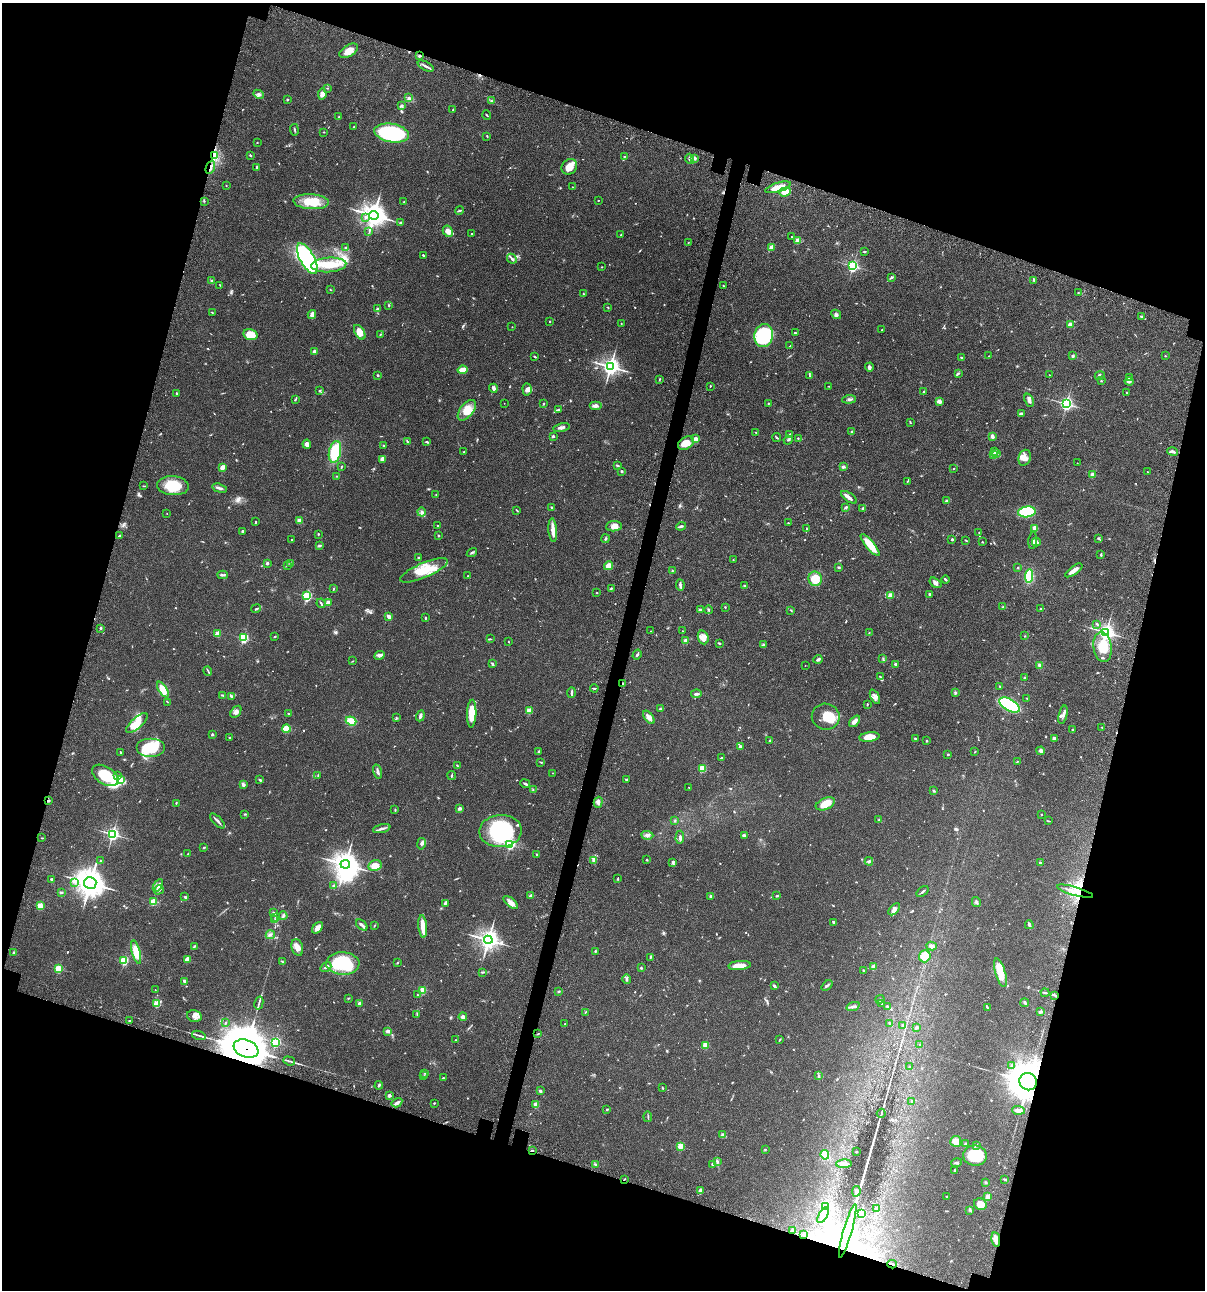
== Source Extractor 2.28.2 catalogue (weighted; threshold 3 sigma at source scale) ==
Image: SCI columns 234-5045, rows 120-5271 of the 5403 x 5389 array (HDU 1 of 3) = the unmasked area's bounding box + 8 px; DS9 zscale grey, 4 x 4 block average (1 PNG px = mean of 4 x 4 image px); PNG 1207 x 1292 px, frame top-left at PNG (2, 3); each listed source drawn as its Kron ellipse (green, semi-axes under 4 px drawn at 4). Shown black and unused: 35% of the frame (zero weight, under 3 of 4 exposures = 9% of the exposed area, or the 3 px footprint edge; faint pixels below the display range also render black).
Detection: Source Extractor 2.28.2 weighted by HDU 2 'WHT'. Background 0.0471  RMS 0.0055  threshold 0.0247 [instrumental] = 3 sigma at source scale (4.5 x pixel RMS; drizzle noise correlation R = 1.50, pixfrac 1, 0.05/0.05 arcsec/px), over >= 5 px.
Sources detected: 783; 3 too faint to see at this stretch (4 x 4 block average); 10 inside a brighter object's white glare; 5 cosmic-ray / hot-pixel residue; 2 long thin detections or spike segments (spike, bleed or trail) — neither listed nor drawn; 18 coinciding with a brighter row at this scale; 33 inside a brighter listed object's ellipse — not listed separately; of the other 712, all 500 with FLUX_AUTO >= 1.5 (the completeness limit of this list) listed and drawn (212 fainter detections not listed), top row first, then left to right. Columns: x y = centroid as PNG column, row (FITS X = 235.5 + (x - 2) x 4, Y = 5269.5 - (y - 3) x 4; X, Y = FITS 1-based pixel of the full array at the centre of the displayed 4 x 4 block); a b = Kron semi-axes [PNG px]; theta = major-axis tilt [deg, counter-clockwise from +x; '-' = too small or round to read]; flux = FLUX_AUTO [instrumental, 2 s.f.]
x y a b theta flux
349 51 10 5 32 28
420 56 3 2 - 5.7
426 66 9 2 -27 9.1
328 88 3 2 - 2
258 94 5 3 - 7.7
322 94 5 4 - 14
409 98 3 2 - 11
287 99 2 2 - 11
491 100 2 2 - 2.1
402 106 4 3 - 5.3
453 109 2 2 - 3.8
487 115 4 2 - 2.2
339 117 3 2 - 2
354 126 2 2 - 3.1
294 130 6 2 -82 3.2
324 132 2 2 - 1.7
392 133 17 9 -11 310
487 136 2 2 - 2.7
257 142 2 2 - 1.9
250 155 2 2 - 3.8
215 156 2 2 - 2.1
624 157 3 2 - 1.7
694 158 4 4 - 8.2
690 159 5 3 - 7.7
210 167 7 2 69 8.7
257 167 3 2 - 4.4
569 167 8 7 - 35
226 185 2 2 - 2.9
572 187 2 2 - 2.2
778 187 13 4 17 44
785 192 6 4 19 32
598 200 2 2 - 1.9
204 201 2 2 - 2.1
311 202 18 7 -3 72
404 202 2 2 - 1.5
459 210 4 2 - 3.8
374 215 5 4 - 3000
365 217 3 2 - 3.4
401 223 2 2 - 18
448 231 6 5 - 22
369 232 3 2 - 2.3
471 234 2 2 - 4.9
621 235 2 2 - 4.9
792 237 2 2 - 2.1
797 241 2 2 - 72
688 243 3 2 - 1.8
771 247 3 2 - 15
345 248 2 2 - 3.1
865 251 3 2 - 2.8
423 256 2 2 - 2.5
307 259 17 7 -61 560
512 259 5 2 - 8.1
329 265 17 7 4 81
853 266 2 2 - 610
602 267 2 2 - 3.7
891 277 4 2 - 4.6
1034 280 4 2 - 4
212 281 4 2 - 4.2
220 285 2 2 - 1.6
723 286 2 2 - 3.1
330 289 2 2 - 1.6
1078 293 2 2 - 2.3
583 294 3 2 - 2.2
389 305 3 2 - 2.6
608 307 3 2 - 2.5
377 309 3 2 - 3.5
212 313 2 2 - 1.6
312 314 4 3 - 14
836 314 5 4 - 8.1
1141 316 2 2 - 3.7
549 321 2 2 - 5.6
621 324 2 2 - 2.4
1071 324 3 2 - 19
512 327 2 2 - 1.5
882 330 2 2 - 4.1
360 332 8 4 -58 31
795 333 2 2 - 2.8
380 334 3 2 - 2.3
250 335 7 5 -14 53
764 336 11 9 78 220
790 346 2 2 - 2.4
315 352 3 3 - 11
989 356 2 2 - 3.7
1073 356 3 2 - 3.4
1165 356 2 2 - 2.4
535 357 3 2 - 3.2
962 358 3 2 - 4.9
610 367 3 3 - 1400
869 367 4 3 - 11
463 370 5 3 - 42
958 374 3 2 - 3.5
378 375 3 2 - 3.1
809 375 3 2 - 2.6
1049 375 2 2 - 2
1100 376 5 3 - 4.8
1130 378 3 2 - 2.4
659 379 3 2 - 2.4
1101 381 2 2 - 1.7
1129 381 4 3 - 8.6
710 386 2 2 - 4.7
828 386 2 2 - 1.5
493 388 4 3 - 8.4
527 389 6 4 -86 12
319 391 3 2 - 3.1
924 391 2 2 - 2.8
176 393 2 2 - 2.4
1126 393 2 2 - 2.4
849 399 7 2 4 6.2
295 400 3 2 - 2.9
1029 400 7 2 -70 14
939 401 4 3 - 6.2
504 403 2 2 - 1.5
768 403 2 2 - 2.2
543 404 2 2 - 2.2
1066 404 2 2 - 800
595 406 6 3 0 11
467 410 12 6 51 48
558 410 3 2 - 6.7
1022 413 3 2 - 5.2
910 422 3 2 - 2.7
562 427 8 3 12 9.6
852 432 2 2 - 7.1
756 433 4 2 - 2.8
790 435 3 2 - 3.6
553 436 2 2 - 17
992 436 3 2 - 12
777 437 4 2 - 3
798 438 2 2 - 2.7
696 439 2 2 - 50
788 440 5 2 - 2.6
407 442 4 2 - 3.6
427 442 4 2 - 3.9
686 443 9 6 30 42
307 444 4 3 - 15
384 445 3 2 - 3.2
994 451 4 2 - 3.5
1173 451 5 3 - 7.7
335 452 11 6 78 130
464 452 2 2 - 2.5
994 454 3 3 - 5.6
996 454 3 2 - 4.3
1025 458 8 6 73 20
382 459 4 3 - 14
1077 463 2 2 - 1.5
617 466 4 2 - 6
222 467 3 2 - 26
341 467 3 2 - 2.2
844 467 3 2 - 4.4
953 468 2 2 - 2.6
622 472 3 3 - 2.9
1148 472 3 2 - 1.6
1092 475 2 2 - 45
337 476 2 2 - 1.6
907 481 2 2 - 2.3
143 486 3 2 - 2.5
173 486 16 9 -4 90
220 488 7 2 -16 7.8
436 494 2 2 - 1.8
849 497 9 3 -35 17
947 501 3 3 - 8.5
552 507 3 2 - 2.4
846 507 4 2 - 4.8
863 508 3 3 - 3.9
517 511 4 2 - 2.7
422 512 4 3 - 7.4
1027 512 9 5 7 170
167 513 2 2 - 1.6
299 521 2 2 - 44
256 522 2 2 - 6.9
788 523 2 2 - 1.8
437 525 2 2 - 3.2
614 526 8 5 6 25
681 526 5 2 - 5.3
1035 528 3 3 - 26
806 529 3 2 - 1.9
553 530 12 3 -85 26
243 531 2 2 - 7.2
979 532 2 2 - 2
318 534 2 2 - 9.1
120 535 4 2 - 3.6
438 535 2 2 - 12
1098 538 3 2 - 2.4
292 539 2 2 - 2
605 539 4 2 - 4
952 539 2 2 - 7
966 540 3 2 - 2.4
1033 540 8 3 83 6
982 542 3 2 - 1.7
1036 542 4 3 - 14
319 545 3 2 - 3.5
870 545 14 4 -50 55
472 553 5 2 - 4.8
1101 554 3 2 - 3.9
418 558 3 2 - 3.6
733 560 2 2 - 1.7
267 563 2 2 - 16
290 563 2 2 - 1.7
287 565 2 2 - 2
608 566 4 3 - 35
839 567 4 2 - 3.5
1018 568 2 2 - 7.6
424 570 25 7 23 76
1074 570 10 3 36 23
672 571 2 2 - 1.8
223 575 5 2 - 5.6
468 576 2 2 - 2.1
1029 576 7 3 85 110
815 579 7 6 - 66
946 580 4 2 - 4.4
935 583 7 4 -36 12
680 585 6 3 -84 7.2
744 585 2 2 - 3.3
611 588 3 2 - 2.6
333 589 3 2 - 2.2
597 592 2 2 - 1.6
930 594 3 2 - 6.4
891 595 2 2 - 76
307 596 2 2 - 380
321 603 5 2 - 4.2
328 603 2 2 - 61
725 607 2 2 - 2.4
1003 607 4 2 - 2.2
256 609 5 2 - 3.8
1041 609 3 2 - 2.7
700 610 4 2 - 3.6
709 610 4 2 - 2.8
791 610 3 2 - 2.6
389 617 3 2 - 17
425 618 2 2 - 2.9
1097 624 4 2 - 3.2
101 628 2 2 - 4.1
651 631 2 2 - 2.4
683 631 2 2 - 1.9
1106 632 3 3 - 1000
869 633 2 2 - 1.6
217 634 2 2 - 79
1024 636 2 2 - 1.7
274 637 2 2 - 2.5
703 637 7 5 -69 17
243 638 2 2 - 350
490 639 3 2 - 2
686 641 2 2 - 51
509 642 2 2 - 1.6
719 643 3 2 - 3.7
763 645 4 3 - 5.6
1103 647 15 9 -83 69
380 655 5 4 - 9
637 655 5 2 - 5.7
818 659 4 2 - 8.1
883 659 3 2 - 3
353 661 3 2 - 2
492 664 3 2 - 4.2
895 664 2 2 - 6.6
805 665 2 2 - 1.5
1040 665 3 3 - 7.9
208 671 5 2 - 3.3
880 677 3 2 - 4.4
1024 678 2 2 - 9.6
622 683 3 2 - 2.4
1000 687 3 2 - 1.7
594 688 4 2 - 3.4
163 689 9 4 -57 41
572 693 5 2 - 7.5
955 693 3 2 - 2.5
696 694 5 3 - 6.6
223 695 4 2 - 2.3
231 696 3 3 - 5.8
875 697 8 3 -64 13
1027 698 2 2 - 1.6
167 702 2 2 - 1.6
867 704 2 2 - 2.4
1010 705 11 6 -30 330
660 709 2 2 - 13
529 711 2 2 - 110
236 712 6 4 55 12
289 714 3 2 - 4.5
472 714 14 4 88 64
1063 715 9 2 76 9.1
420 716 5 2 - 10
649 717 7 3 -53 21
826 717 14 13 - 57
396 718 3 2 - 1.8
351 721 5 4 - 40
855 721 7 3 49 15
137 723 13 5 41 67
1102 727 2 2 - 5
286 729 4 3 - 80
1072 729 2 2 - 1.9
212 734 4 2 - 3
229 737 2 2 - 2.1
869 737 10 4 7 37
915 738 2 2 - 3.4
1054 738 3 2 - 10
770 741 2 2 - 3.8
926 741 2 2 - 8.9
740 747 3 2 - 7
150 748 14 9 0 130
539 751 3 2 - 3.7
975 751 3 2 - 1.5
1041 751 4 3 - 11
120 752 3 2 - 3
948 754 2 2 - 2.8
721 758 2 2 - 3.7
541 762 3 2 - 2.1
1017 762 2 2 - 2
457 765 3 2 - 3.2
702 768 2 2 - 170
377 772 7 2 -75 8.8
553 773 2 2 - 3
105 775 14 8 -32 140
318 775 3 2 - 2.8
117 776 3 2 - 3.9
452 776 4 2 - 3.1
626 779 3 2 - 3.4
121 780 4 3 - 9.3
260 780 4 2 - 4
525 784 5 2 - 5.5
243 785 4 4 - 6.6
689 788 3 2 - 2
533 790 2 2 - 1.7
934 791 3 2 - 3
48 801 3 2 - 5
598 802 5 2 - 7.5
176 803 3 2 - 1.9
825 804 10 5 23 41
460 808 3 2 - 11
395 810 3 2 - 2.6
245 814 3 2 - 2.9
1041 814 2 2 - 7.2
879 820 3 2 - 2.9
217 821 9 2 -46 9.9
675 821 3 2 - 2.2
1048 821 4 2 - 2.1
382 829 9 2 14 10
500 831 21 16 4 320
113 834 3 3 - 630
647 835 6 4 -4 11
744 836 3 2 - 10
680 837 7 3 86 6.1
42 838 2 2 - 2
421 844 6 3 78 7.2
510 844 2 2 - 500
204 848 3 2 - 3.2
188 854 2 2 - 1.8
536 854 2 2 - 7.5
593 860 3 2 - 3.7
646 860 3 2 - 2.4
100 861 3 2 - 2.2
869 861 4 3 - 6.1
673 863 4 2 - 4.1
1040 863 2 2 - 4.6
345 864 5 4 - 2800
375 866 7 5 12 34
618 878 3 2 - 1.7
52 880 3 3 - 4.6
75 882 3 2 - 3.9
90 883 6 6 - 4000
158 886 7 3 57 12
334 886 3 2 - 8.5
159 890 5 2 - 6.5
922 891 7 2 39 5.2
1075 891 19 2 -16 27
61 892 3 2 - 2.7
531 896 3 3 - 7.3
777 896 4 2 - 3.8
185 897 4 2 - 4.2
711 897 3 3 - 7.6
153 902 4 3 - 41
976 902 5 2 - 5
445 903 4 3 - 5.4
511 903 9 4 -40 19
40 906 2 2 - 130
894 909 7 3 46 11
274 913 3 2 - 3.8
283 916 4 2 - 4.8
275 917 2 2 - 1.7
275 920 2 2 - 1.9
833 922 3 2 - 4.7
362 925 7 2 -42 11
374 925 3 2 - 1.7
1029 925 4 2 - 6.5
423 926 11 3 -85 54
317 928 6 4 49 16
270 935 5 3 - 6.3
488 940 4 3 - 1900
194 946 3 2 - 3.6
932 946 5 3 - 14
297 947 8 5 -74 20
136 952 12 4 -75 46
595 952 3 2 - 3.4
13 953 2 2 - 15
925 956 6 5 - 43
650 957 4 2 - 2.4
187 959 4 2 - 31
124 961 2 2 - 260
282 961 3 2 - 2.8
343 963 17 11 -2 190
397 963 3 2 - 2.4
740 965 11 4 4 34
326 967 6 2 38 6.3
873 967 2 2 - 73
641 968 2 2 - 4
58 969 2 2 - 200
863 970 2 2 - 1.9
483 972 2 2 - 1.7
1000 972 15 5 -74 55
627 979 5 2 - 4.7
184 981 2 2 - 25
827 985 6 2 39 7.2
774 986 4 2 - 5.1
155 990 2 2 - 1.5
423 990 2 2 - 140
558 991 3 2 - 2.9
1045 993 4 2 - 3.7
417 995 2 2 - 2.9
1055 995 4 2 - 3.9
348 998 2 2 - 2.7
880 999 4 2 - 2.8
259 1003 7 2 77 6.1
360 1003 4 3 - 6.9
882 1003 2 2 - 2.6
1025 1003 4 3 - 5.3
157 1004 2 2 - 170
853 1006 7 3 19 9.7
887 1006 3 2 - 3.6
987 1007 4 2 - 3.3
585 1012 3 2 - 1.9
1041 1012 4 2 - 5.8
417 1015 2 2 - 1.7
194 1016 7 5 -12 16
463 1017 4 3 - 7.9
130 1021 2 2 - 2.8
225 1023 3 2 - 2.1
565 1024 2 2 - 1.5
889 1024 3 2 - 1.9
903 1025 3 2 - 3.3
916 1027 3 2 - 7.8
388 1031 4 3 - 7.8
538 1034 4 2 - 2.6
199 1035 7 2 -16 7
455 1040 2 2 - 2.1
780 1040 3 2 - 2.4
275 1042 2 2 - 430
705 1045 2 2 - 94
920 1045 2 2 - 4.3
246 1049 13 8 -21 18000
289 1061 6 2 -19 4.8
1011 1065 2 2 - 2.9
909 1067 2 2 - 4.8
425 1073 2 2 - 1.7
424 1076 2 2 - 1.9
819 1076 3 2 - 3.4
443 1078 2 2 - 10
1028 1082 9 8 - 5200
379 1085 4 2 - 4.8
662 1088 3 2 - 2.4
540 1091 3 2 - 5.7
389 1095 2 2 - 27
912 1101 2 2 - 3.8
397 1103 6 2 32 13
434 1103 2 2 - 2.3
535 1105 2 2 - 78
607 1109 2 2 - 8.2
1018 1110 6 3 -4 17
881 1113 5 2 - 3.8
648 1117 5 2 - 3.6
723 1135 3 3 - 7.8
956 1141 5 5 - 24
965 1144 2 2 - 4.5
680 1146 2 2 - 120
976 1146 3 2 - 2.3
765 1149 2 2 - 2.5
532 1150 2 2 - 5.3
856 1152 3 2 - 3.2
825 1155 5 4 - 32
975 1155 12 10 -7 110
718 1162 3 2 - 2.8
956 1162 5 2 - 4.8
712 1164 2 2 - 3.2
844 1164 8 3 3 22
595 1165 3 2 - 3.8
954 1170 4 2 - 2.6
624 1179 2 2 - 2.7
1005 1179 4 2 - 4.3
986 1182 2 2 - 6.6
701 1191 4 3 - 15
856 1191 5 2 - 9.4
947 1196 2 2 - 4.8
988 1196 3 3 - 15
980 1204 6 5 - 36
825 1206 2 2 - 320
877 1209 3 2 - 3.9
970 1210 3 2 - 3.3
861 1214 2 2 - 390
823 1215 9 3 59 14
792 1230 3 2 - 3.7
848 1231 28 2 74 220
804 1234 4 2 - 4.2
996 1239 7 3 -79 29
892 1264 4 2 - 5.1
Overlapping masked pixels (flux is a lower limit): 12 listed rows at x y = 210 167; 622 683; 48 801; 1075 891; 1055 995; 246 1049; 1028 1082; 532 1150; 624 1179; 848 1231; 996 1239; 892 1264
Diffuse or blended objects may show on this block-average render without a row.